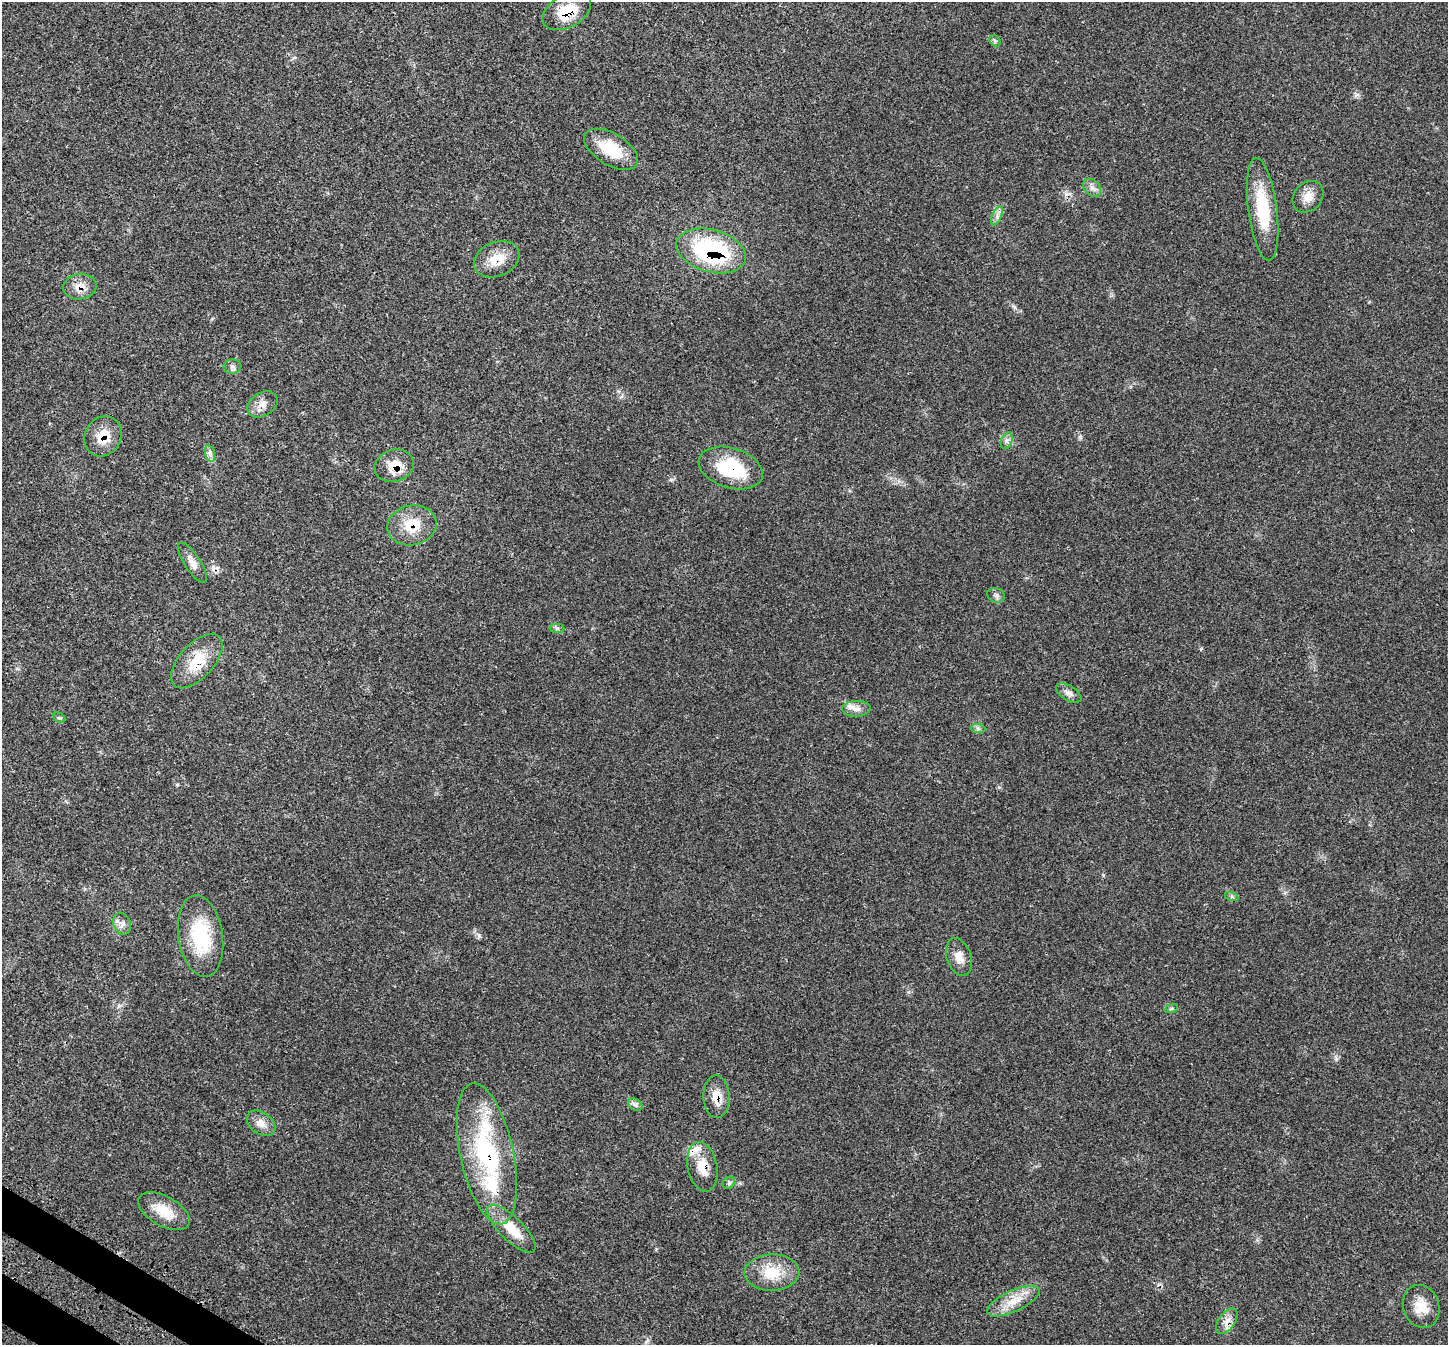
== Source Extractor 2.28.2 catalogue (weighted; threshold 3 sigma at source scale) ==
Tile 7 of 4 x 4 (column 3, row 2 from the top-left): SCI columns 3002-4447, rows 2933-4275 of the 6007 x 6004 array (HDU 1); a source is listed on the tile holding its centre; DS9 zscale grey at full resolution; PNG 1450 x 1347 px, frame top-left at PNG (2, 2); each listed source drawn as its Kron ellipse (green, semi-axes under 4 px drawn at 4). Shown black and unused: <1% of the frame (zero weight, under 3 of 4 exposures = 8% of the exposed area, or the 3 px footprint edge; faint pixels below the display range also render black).
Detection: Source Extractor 2.28.2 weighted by HDU 2 'WHT'; one run over the whole footprint, this tile lists its part. Background 0.0209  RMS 0.0033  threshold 0.015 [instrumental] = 3 sigma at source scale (4.5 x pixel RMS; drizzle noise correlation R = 1.50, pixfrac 1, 0.05/0.05 arcsec/px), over >= 5 px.
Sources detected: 47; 2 cosmic-ray / hot-pixel residue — neither listed nor drawn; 2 inside a brighter listed object's ellipse — not listed separately; the other 43 listed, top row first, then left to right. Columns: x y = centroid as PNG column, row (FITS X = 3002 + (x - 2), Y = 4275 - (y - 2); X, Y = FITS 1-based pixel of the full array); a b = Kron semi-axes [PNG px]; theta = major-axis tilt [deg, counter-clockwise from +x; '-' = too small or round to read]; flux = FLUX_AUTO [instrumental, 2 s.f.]
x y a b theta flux
567 11 26 16 29 11
995 41 6 5 - 0.54
611 149 30 16 -31 11
1092 188 10 7 -44 1.5
1308 197 17 14 48 3.7
1263 209 52 14 -82 16
997 216 10 4 65 1.2
711 251 35 21 -15 40
497 259 23 17 22 6.5
80 287 17 13 8 3.7
232 367 9 7 5 1.1
263 404 16 11 32 2.8
103 436 21 18 61 6.8
1007 441 9 5 71 1
210 453 9 5 -76 1.1
394 466 20 16 17 6.3
731 468 33 20 -18 19
412 525 25 20 13 8.6
192 563 23 8 -57 2.7
996 595 9 7 -22 1.1
557 628 7 4 0 0.64
197 661 33 17 48 10
1069 693 14 7 -32 1.6
856 709 14 8 2 2.1
59 718 6 4 -29 0.46
978 729 7 4 -1 0.66
1232 897 7 4 -19 0.54
122 924 11 8 -68 1.7
201 936 41 22 -81 19
959 957 19 12 -72 3.6
1171 1009 7 4 19 0.55
717 1097 21 13 -88 4.6
635 1105 8 5 -31 0.91
261 1123 16 10 -35 3
487 1154 72 26 -78 44
702 1167 25 14 -78 6
729 1183 7 5 45 0.66
164 1211 28 15 -29 7.3
511 1229 32 11 -44 8.2
772 1272 27 18 2 9.1
1013 1301 28 10 24 6
1421 1306 22 18 -71 5.9
1227 1321 15 8 55 2.5
Overlapping masked pixels (flux is a lower limit): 13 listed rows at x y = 567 11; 711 251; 497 259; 80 287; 103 436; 394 466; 731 468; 412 525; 197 661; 717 1097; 487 1154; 702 1167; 1227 1321
Unlisted compact peaks at least as high as the median listed source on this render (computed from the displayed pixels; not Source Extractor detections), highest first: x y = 479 935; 1336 1058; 1014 307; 999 787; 1201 649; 1103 875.